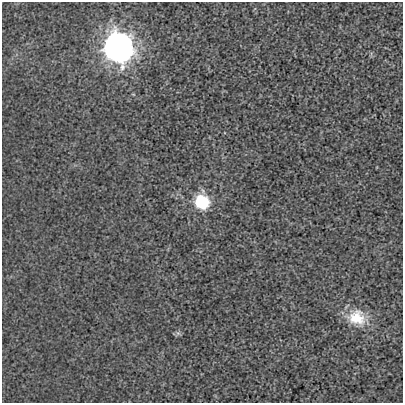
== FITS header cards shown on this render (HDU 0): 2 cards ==
NAXIS1  =                  401
NAXIS2  =                  401

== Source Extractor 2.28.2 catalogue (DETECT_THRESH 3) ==
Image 401 x 401 px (HDU 0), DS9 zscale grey, 1 PNG px = 1 image px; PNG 405 x 405 px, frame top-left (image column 1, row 401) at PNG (2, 2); no overlay
Background -8.62e-05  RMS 0.0027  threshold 0.00803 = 3 sigma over >= 5 px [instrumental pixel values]
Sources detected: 4; all 4 listed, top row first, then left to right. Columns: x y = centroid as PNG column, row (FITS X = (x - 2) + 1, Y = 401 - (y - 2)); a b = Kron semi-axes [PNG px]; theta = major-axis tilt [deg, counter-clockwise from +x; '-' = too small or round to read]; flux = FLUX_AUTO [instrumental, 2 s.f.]
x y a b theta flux
119 47 12 12 - 220
202 202 10 9 - 13
357 318 26 19 -19 5.3
178 333 7 5 43 0.39